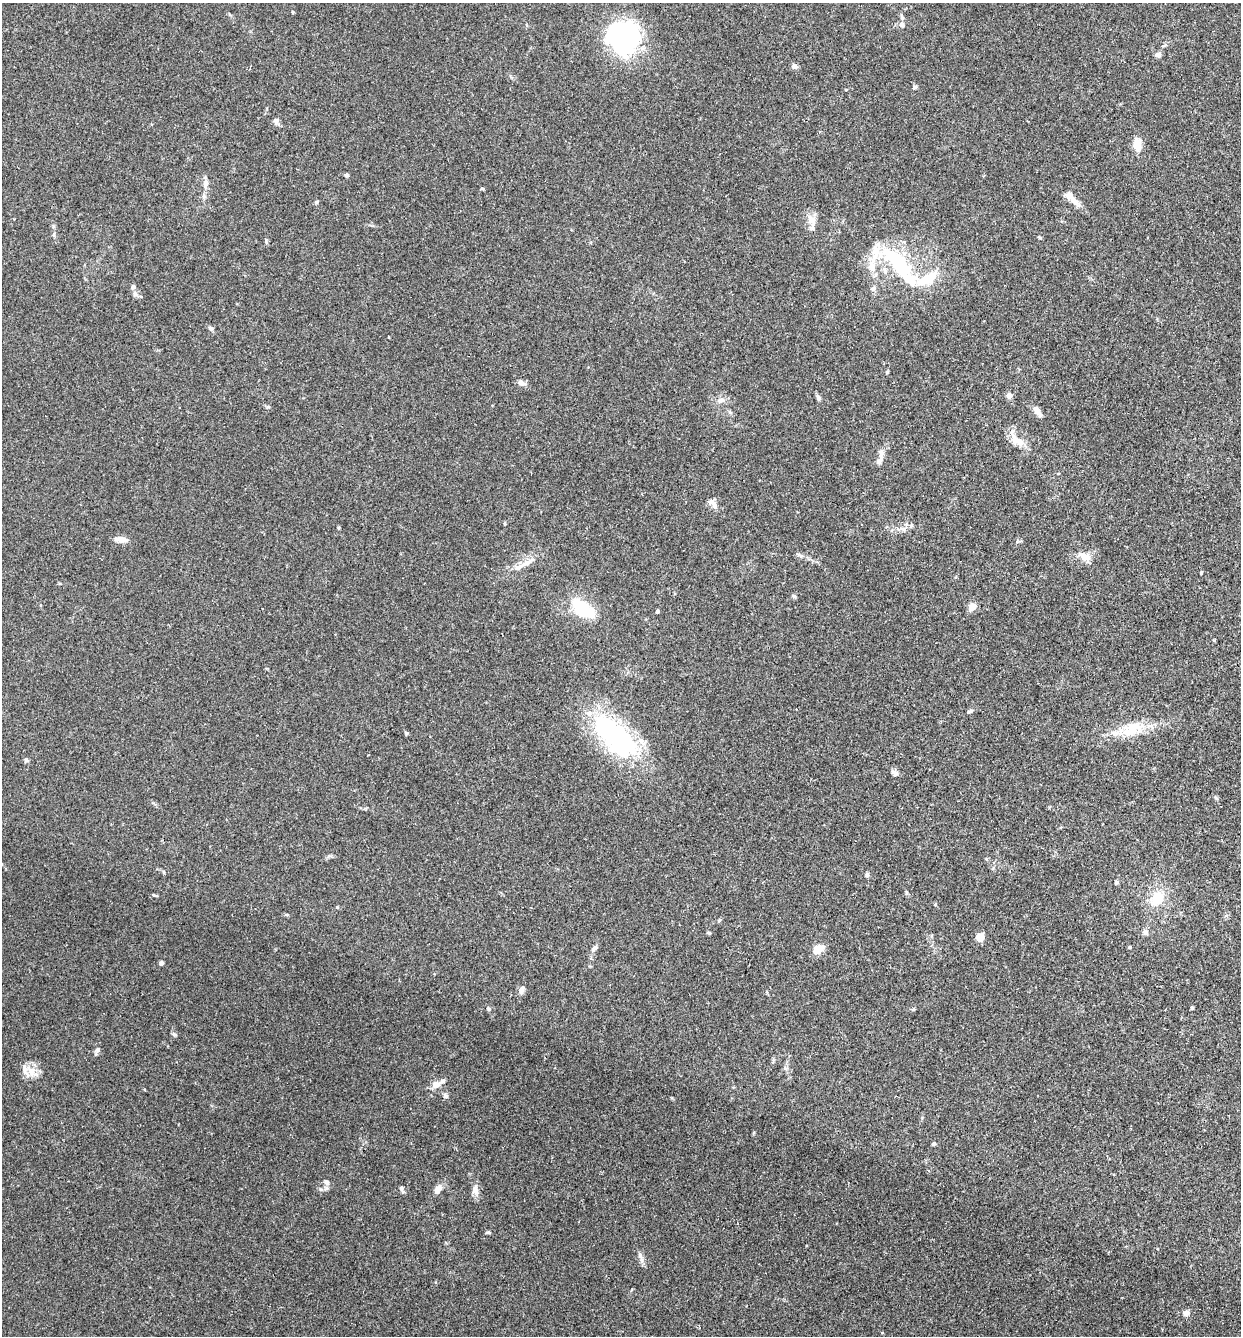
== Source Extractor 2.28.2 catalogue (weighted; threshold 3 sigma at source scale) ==
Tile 6 of 4 x 4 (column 2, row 2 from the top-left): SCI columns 1425-2663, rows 2687-4020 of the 5455 x 5375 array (HDU 1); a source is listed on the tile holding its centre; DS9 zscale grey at full resolution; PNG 1243 x 1338 px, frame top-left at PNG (2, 3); no overlay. Shown black and unused: <1% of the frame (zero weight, under 2 of 3 exposures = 3% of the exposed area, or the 3 px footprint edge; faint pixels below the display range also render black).
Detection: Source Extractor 2.28.2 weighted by HDU 2 'WHT'; one run over the whole footprint, this tile lists its part. Background 0.0366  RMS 0.0047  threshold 0.0211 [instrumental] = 3 sigma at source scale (4.5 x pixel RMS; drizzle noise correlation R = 1.50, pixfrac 1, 0.05/0.05 arcsec/px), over >= 5 px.
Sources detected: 85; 6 inside a brighter object's white glare — not listed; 3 inside a brighter listed object's ellipse — not listed separately; the other 76 listed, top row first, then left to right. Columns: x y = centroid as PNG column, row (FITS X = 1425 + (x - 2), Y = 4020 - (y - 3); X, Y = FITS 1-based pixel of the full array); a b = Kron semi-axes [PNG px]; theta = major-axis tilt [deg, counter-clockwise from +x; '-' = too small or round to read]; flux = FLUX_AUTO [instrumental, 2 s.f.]
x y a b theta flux
902 17 6 4 -72 0.7
902 24 5 5 - 2.1
620 38 40 25 36 49
1158 55 8 6 -13 1.6
794 66 6 5 - 1.7
914 87 6 5 - 0.7
276 121 8 7 - 1.3
1137 144 13 9 -87 5.2
347 175 5 4 - 0.81
206 183 10 7 70 2.2
482 188 4 4 - 0.74
1074 201 21 8 -43 4.4
317 202 5 4 - 0.68
811 220 15 9 -44 3.7
54 235 6 4 -72 0.64
1039 237 6 3 -19 0.44
872 267 15 10 90 5.4
900 267 52 15 -50 36
929 278 23 13 40 11
133 287 6 5 - 1.3
873 289 8 5 63 1.1
135 294 8 6 -72 1.3
210 328 7 5 -32 0.95
887 372 5 4 - 0.46
522 383 11 6 -28 1.9
1009 395 6 6 - 2.1
819 397 8 6 -55 0.91
721 400 10 7 6 2.1
1037 411 13 6 -54 2.9
1017 440 24 9 -38 6.1
881 457 26 7 77 3.3
714 504 13 7 -62 2.4
903 529 8 5 -15 1.8
121 539 16 7 -7 3
1085 557 15 8 -28 4.8
527 563 22 7 28 4.1
1201 573 4 3 - 0.48
794 596 6 4 -18 0.57
972 606 6 6 - 5.7
582 608 26 14 -39 19
657 611 4 3 - 1
970 711 9 4 28 0.94
1132 729 33 17 20 13
406 733 5 4 - 0.57
613 735 65 33 -43 66
26 760 6 5 - 0.86
895 773 10 6 -31 1.4
1216 798 7 4 -45 0.64
867 875 7 5 77 0.75
1116 882 4 4 - 0.97
906 892 6 3 -89 0.57
1157 898 17 13 47 11
337 907 4 4 - 0.47
1145 932 7 7 - 1.5
709 933 5 4 - 0.54
980 937 7 6 - 4.9
1129 947 4 3 - 0.51
594 948 11 5 48 1.5
818 949 11 7 33 6.5
161 963 4 4 - 2
521 990 10 7 65 1.9
1192 1008 3 3 - 0.7
489 1009 5 5 - 0.59
174 1035 7 5 -37 0.89
97 1050 7 6 - 1.1
31 1072 12 9 -50 4.7
436 1084 9 7 16 3.8
446 1096 8 6 -46 1.1
934 1144 4 4 - 1.2
326 1182 9 7 -53 1.7
402 1188 8 4 -75 1.2
438 1189 10 7 55 3.2
475 1190 14 8 -86 2.8
488 1232 6 4 0 0.57
641 1257 17 4 -68 1.8
1186 1313 8 7 - 1.7
Unlisted compact peaks at least as high as the median listed source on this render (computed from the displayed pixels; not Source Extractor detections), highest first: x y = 154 895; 719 920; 672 1098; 266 240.